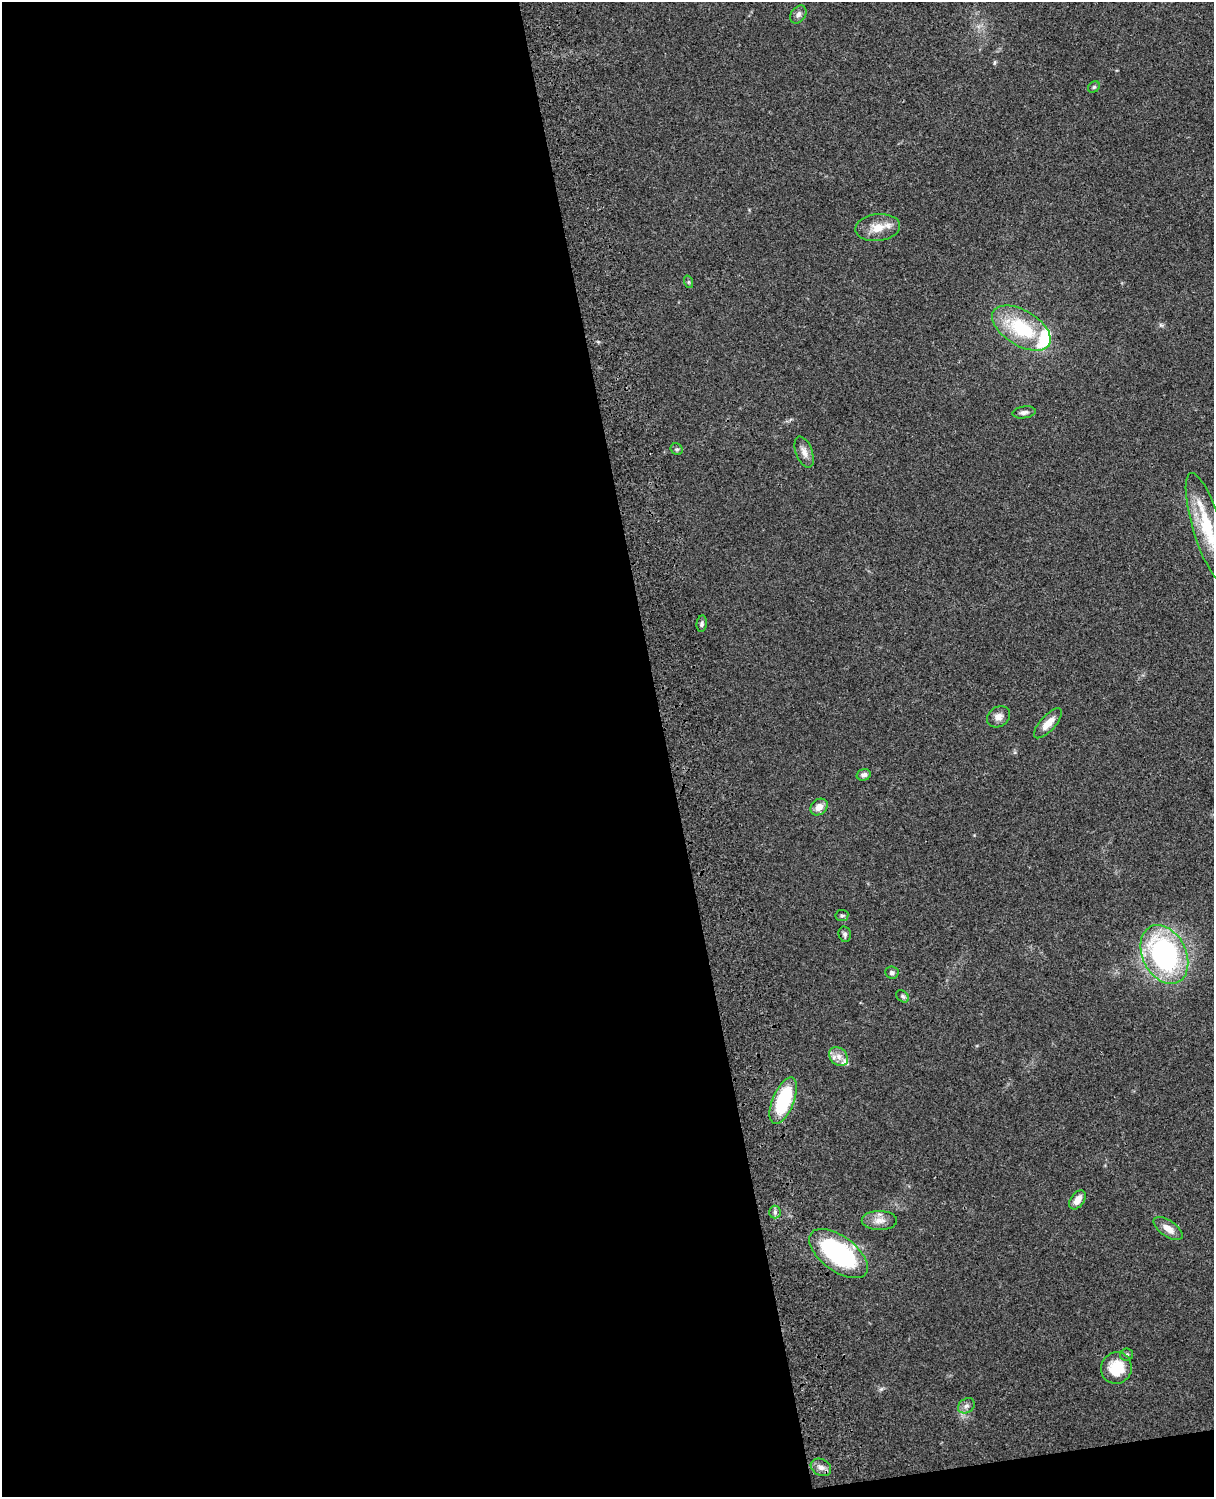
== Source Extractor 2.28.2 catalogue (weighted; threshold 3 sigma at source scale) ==
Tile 9 of 4 x 3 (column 1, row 3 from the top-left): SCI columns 119-1330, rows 165-1659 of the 5088 x 4928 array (HDU 1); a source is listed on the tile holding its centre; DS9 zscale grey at full resolution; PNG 1216 x 1499 px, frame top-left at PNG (2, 2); each listed source drawn as its Kron ellipse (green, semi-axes under 4 px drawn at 4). Shown black and unused: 56% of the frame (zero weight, under 3 of 4 exposures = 6% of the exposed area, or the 3 px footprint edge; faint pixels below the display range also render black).
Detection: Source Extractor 2.28.2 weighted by HDU 2 'WHT'; one run over the whole footprint, this tile lists its part. Background 0.0884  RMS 0.0061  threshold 0.0275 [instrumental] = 3 sigma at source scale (4.5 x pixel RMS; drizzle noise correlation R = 1.50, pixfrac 1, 0.05/0.05 arcsec/px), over >= 5 px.
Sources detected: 33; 3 inside a brighter listed object's ellipse — not listed separately; the other 30 listed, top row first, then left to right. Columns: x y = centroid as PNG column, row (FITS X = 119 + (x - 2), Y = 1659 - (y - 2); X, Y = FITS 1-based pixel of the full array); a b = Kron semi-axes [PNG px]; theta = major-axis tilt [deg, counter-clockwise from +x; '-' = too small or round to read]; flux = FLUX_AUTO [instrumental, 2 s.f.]
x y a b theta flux
798 14 10 7 53 2.4
1094 87 6 5 - 0.99
878 228 22 13 6 9.9
689 282 6 4 -72 0.86
1021 328 33 17 -32 36
1024 412 12 6 8 2.2
677 449 6 5 - 1.1
804 452 16 8 -69 4.3
1207 527 57 14 -73 30
702 624 8 5 83 1.5
998 717 12 9 34 3.8
1048 723 19 7 48 6.7
864 775 7 5 17 2.3
819 807 9 7 40 4.7
842 915 6 5 - 1.2
845 934 8 6 -78 1.8
1164 954 31 21 -63 120
892 973 7 6 - 1.5
903 996 7 5 -40 1.4
839 1057 11 8 -46 4.4
783 1101 25 10 68 46
1077 1200 11 6 54 5.5
775 1212 6 6 - 1.5
879 1220 18 9 0 5.5
1168 1228 17 7 -35 6.1
838 1254 34 17 -37 80
1126 1355 6 6 - 1.2
1116 1368 16 15 - 18
966 1406 9 7 32 2.2
821 1467 11 8 -30 3.4
Isophote crosses this tile's border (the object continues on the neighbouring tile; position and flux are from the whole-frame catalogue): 1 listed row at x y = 1207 527